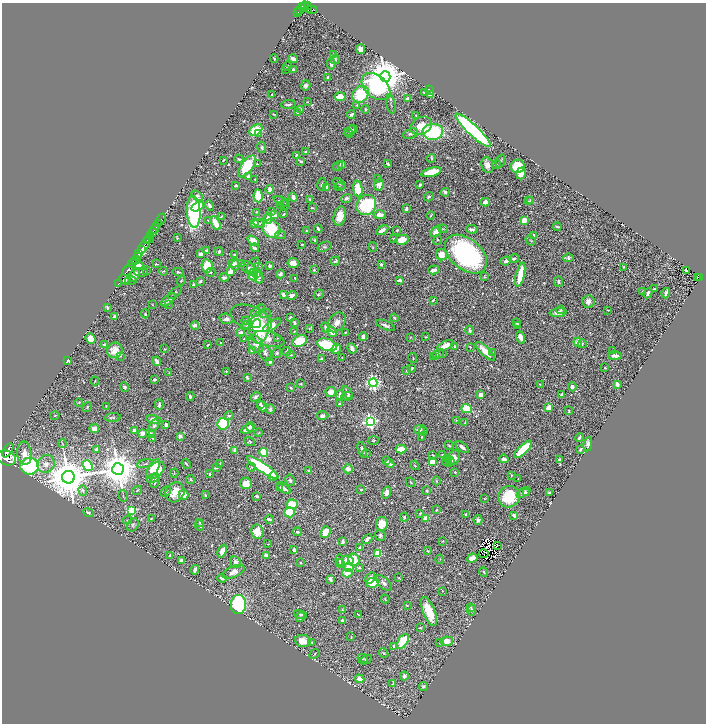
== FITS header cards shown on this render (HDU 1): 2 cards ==
NAXIS1  =                 1408
NAXIS2  =                 1443

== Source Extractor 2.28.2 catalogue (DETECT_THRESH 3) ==
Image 1408 x 1443 px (HDU 1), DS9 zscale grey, zoomed out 1/2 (1 PNG px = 2 x 2 image px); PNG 708 x 726 px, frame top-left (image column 1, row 1442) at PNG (2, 3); each listed source drawn as its Kron ellipse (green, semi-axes under 4 px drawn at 4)
Background 1.24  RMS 0.018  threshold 0.0549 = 3 sigma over >= 5 px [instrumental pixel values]
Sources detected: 865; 60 cannot appear on this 1/2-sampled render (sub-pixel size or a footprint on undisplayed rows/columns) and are neither listed nor drawn; of the other 805, the 500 brightest by FLUX_AUTO listed and drawn (305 fainter detections omitted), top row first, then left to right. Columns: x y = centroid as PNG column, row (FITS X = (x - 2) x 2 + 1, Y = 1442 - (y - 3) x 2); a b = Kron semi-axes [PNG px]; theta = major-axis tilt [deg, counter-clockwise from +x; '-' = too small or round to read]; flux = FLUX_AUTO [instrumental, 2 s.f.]
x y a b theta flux
305 6 5 3 - 660
307 6 4 2 - 620
302 7 2 2 - 540
300 10 3 2 - 360
308 10 2 1 - 67
311 10 6 2 -9 240
298 13 3 2 - 240
361 49 5 4 - 28
334 55 2 2 - 29
274 59 4 2 - 5.6
293 59 5 3 - 27
335 59 5 4 - 6.1
331 64 6 4 -89 17
287 66 5 2 - 3
285 69 4 2 - 3.9
293 70 3 2 - 9.6
327 77 4 3 - 7.1
385 77 5 5 - 15000
306 85 5 4 - 15
376 86 16 11 -41 570
430 90 4 2 - 4
424 92 2 2 - 4.5
360 94 9 7 46 200
272 95 4 2 - 5.3
431 95 3 3 - 30
340 97 5 3 - 100
407 99 3 3 - 14
307 102 3 2 - 3.8
391 104 9 3 -81 6.6
288 105 7 3 5 10
357 105 4 3 - 4
300 109 4 3 - 4.8
365 109 4 3 - 4.2
297 112 4 4 - 8.2
274 114 3 2 - 4.6
351 115 4 2 - 9.7
416 116 3 3 - 3.5
421 126 11 8 30 66
352 129 5 3 - 5.3
256 130 7 5 36 140
473 130 23 5 -43 1300
350 131 6 3 33 5.6
433 132 10 8 4 430
259 134 3 3 - 42
349 134 4 4 - 3.1
411 134 8 4 20 14
262 147 6 4 -77 11
305 151 2 2 - 4.7
296 155 3 2 - 4
431 158 4 3 - 3.8
239 159 4 2 - 6.7
223 160 3 2 - 3.2
301 161 3 2 - 9.5
500 161 7 2 70 4.7
257 164 3 2 - 3.2
342 164 4 4 - 17
388 164 4 2 - 8.2
496 164 5 3 - 4.7
487 165 8 5 -70 30
247 166 13 5 54 190
338 166 5 3 - 4.8
518 166 7 6 - 170
431 172 10 4 14 130
521 173 6 4 71 36
249 176 3 3 - 27
378 178 3 3 - 3.7
255 179 2 2 - 5.9
322 184 6 4 78 12
339 184 7 3 -35 3.8
379 184 6 5 - 31
236 185 3 2 - 13
420 185 4 3 - 7.7
327 187 4 3 - 16
339 187 5 3 - 4.6
270 189 4 3 - 34
358 189 8 4 -83 120
445 192 4 3 - 15
197 196 7 4 -36 25
258 196 6 4 -85 130
293 197 5 3 - 26
429 197 5 3 - 8
346 198 5 3 - 11
310 199 3 2 - 5.7
530 200 3 3 - 3.3
281 201 8 3 -30 12
529 201 3 2 - 3.1
485 202 4 3 - 37
285 204 5 3 - 4.2
209 205 5 3 - 12
366 205 10 9 - 380
280 206 4 3 - 3.6
197 207 6 4 29 54
312 208 3 2 - 3.9
406 209 4 2 - 15
194 212 16 7 -87 650
256 212 2 2 - 4.6
272 212 3 3 - 6.9
284 214 3 2 - 4.4
275 215 3 3 - 47
380 215 6 4 -2 33
431 215 4 1 - 3.9
340 216 10 6 77 53
221 217 4 2 - 3.8
268 218 5 4 - 23
161 219 6 2 64 160
209 220 4 3 - 12
524 220 4 3 - 65
159 223 2 1 - 300
216 223 7 3 -63 81
254 223 4 3 - 42
259 223 6 4 -16 8.9
156 227 3 2 - 380
557 227 4 2 - 8
271 229 10 8 -47 200
318 229 4 2 - 13
443 229 4 3 - 3.9
472 229 6 2 -9 13
154 230 2 2 - 450
382 230 6 3 29 24
397 230 4 3 - 6.2
306 231 2 2 - 3.9
436 231 7 4 49 32
153 233 4 3 - 1500
151 235 2 2 - 750
280 235 5 3 - 5.6
534 235 4 3 - 7.4
177 238 3 3 - 3.6
149 239 5 2 - 2500
394 239 3 3 - 4.3
147 240 4 2 - 2800
253 240 6 4 -33 35
315 240 2 2 - 10
402 240 6 5 - 68
438 240 5 4 - 5
531 241 5 3 - 4
302 244 2 2 - 5.4
144 246 9 3 60 2900
324 247 7 5 19 8.3
373 247 5 3 - 3.1
255 248 4 2 - 14
141 249 3 2 - 1100
207 251 4 3 - 13
219 252 4 3 - 8.9
139 254 3 2 - 2000
201 254 4 3 - 22
466 254 24 15 -40 860
235 255 3 3 - 5.4
442 255 6 5 - 52
137 257 4 1 - 350
568 258 5 4 - 12
514 259 5 3 - 7.9
136 260 4 2 - 600
335 261 5 3 - 11
506 261 5 3 - 22
133 263 5 2 - 1900
234 263 5 3 - 17
293 263 5 5 - 27
156 264 3 2 - 3.2
241 264 3 3 - 3.6
139 265 4 3 - 23
235 265 5 3 - 31
253 265 8 5 58 15
381 265 3 2 - 19
207 266 6 5 - 130
259 266 4 3 - 4.4
270 266 4 3 - 14
624 267 3 3 - 3.2
249 268 9 5 -42 17
128 270 7 2 49 1900
146 270 4 3 - 3.7
314 270 4 2 - 7.7
434 270 5 3 - 27
686 270 3 2 - 4
163 271 4 2 - 5
231 271 4 3 - 47
141 272 6 3 -2 4.9
178 272 5 3 - 5.8
210 272 5 4 - 6.9
257 273 3 3 - 13
280 274 4 3 - 9.8
135 275 7 4 68 32
253 275 6 5 - 130
520 275 12 4 77 130
259 277 6 3 -89 13
484 277 3 2 - 4
698 277 2 2 - 95
700 277 4 2 - 93
224 278 5 3 - 13
295 278 3 2 - 4.9
125 280 6 3 -48 20
131 280 6 3 -4 5.7
399 280 4 2 - 14
181 281 5 4 - 4.3
200 281 4 3 - 7.4
558 282 5 3 - 12
118 284 2 1 - 38
194 285 4 3 - 6.8
654 289 3 2 - 7.8
642 291 2 2 - 4.3
175 293 8 4 44 7.9
648 293 5 3 - 19
666 293 5 2 - 14
319 294 5 4 - 7
283 295 3 3 - 21
292 295 5 3 - 17
168 300 9 4 40 21
433 300 3 2 - 5.6
588 301 6 6 - 18
168 304 3 3 - 3.8
153 305 3 2 - 3.1
107 307 3 2 - 9
561 310 4 2 - 6.2
608 310 4 2 - 3.8
258 311 8 4 40 14
558 312 8 4 5 35
265 313 6 4 8 8.1
145 314 4 4 - 5.6
114 317 3 3 - 10
251 318 22 12 -22 42
290 318 3 2 - 5.9
394 318 4 3 - 4.8
226 319 7 5 -15 25
246 321 4 3 - 9.1
337 322 11 8 54 35
517 322 3 2 - 7.3
295 323 4 3 - 12
256 324 5 4 - 37
195 325 4 3 - 13
247 325 5 3 - 3.8
272 325 10 4 34 59
386 325 10 3 -23 14
517 325 3 2 - 6.9
259 327 16 9 82 240
326 327 5 3 - 8.2
309 328 4 2 - 3.4
470 330 4 3 - 12
294 331 2 2 - 4.6
241 332 4 3 - 16
332 332 5 4 - 39
345 332 3 2 - 5.5
363 336 4 3 - 19
410 337 4 3 - 3.2
426 337 4 3 - 3.7
520 337 6 3 -69 31
90 338 5 4 - 52
278 338 4 3 - 3.2
244 339 4 3 - 3.5
268 339 16 7 -13 59
300 341 8 5 28 120
578 342 4 4 - 35
220 343 2 2 - 4.3
104 344 3 3 - 11
256 344 9 6 -57 35
582 344 4 2 - 4.3
208 345 4 2 - 5.3
327 345 10 6 -17 230
445 346 9 3 25 48
454 346 4 2 - 4.1
470 347 3 2 - 4
352 348 5 3 - 17
165 349 3 3 - 3.4
336 349 5 3 - 30
115 350 8 7 - 54
252 350 3 3 - 19
287 351 4 2 - 6.3
485 351 12 4 -44 59
613 351 4 3 - 4.6
265 353 9 5 -63 16
277 353 5 4 - 6.2
492 353 4 2 - 8
438 354 6 3 27 4.6
442 354 3 3 - 3
291 355 4 2 - 4.9
120 356 4 3 - 4.3
615 356 7 3 0 23
433 357 4 3 - 3.8
342 358 3 2 - 3
413 358 5 2 - 3.3
322 359 4 2 - 9.9
68 361 4 3 - 6.5
157 361 4 3 - 26
270 362 4 3 - 10
412 368 4 3 - 8.3
605 368 3 3 - 4.2
226 371 2 2 - 4.6
407 371 3 2 - 8.2
169 373 4 3 - 3.3
247 377 4 2 - 9.3
154 379 3 3 - 8
95 381 4 2 - 3.1
373 383 4 4 - 1200
301 384 3 3 - 5
540 384 2 2 - 4
617 384 4 3 - 46
124 387 5 4 - 9.2
572 387 5 4 - 15
291 388 2 2 - 7.4
331 392 5 5 - 42
347 392 7 3 -56 11
481 394 3 3 - 24
340 395 4 3 - 25
562 395 3 3 - 19
190 396 4 3 - 11
347 396 6 3 10 11
256 397 5 3 - 11
79 402 4 3 - 3
159 404 5 3 - 13
260 404 3 2 - 7.3
340 404 4 3 - 15
106 406 4 3 - 3.9
262 406 5 4 - 27
87 407 5 3 - 4.2
549 408 4 3 - 73
270 409 5 3 - 8
467 409 5 4 - 140
569 411 4 2 - 3.8
55 416 4 3 - 3.4
229 416 5 3 - 8.2
322 416 6 4 0 14
113 417 8 4 4 8
154 419 7 4 -13 27
456 420 4 2 - 3
370 421 4 4 - 1300
465 422 4 3 - 3.5
223 424 6 5 - 250
154 425 6 4 63 10
166 425 3 2 - 18
250 427 5 3 - 27
94 428 5 3 - 34
247 429 7 3 28 23
420 429 5 4 - 20
134 430 3 3 - 25
423 431 4 3 - 5.3
142 433 4 3 - 26
150 433 5 4 - 9.1
259 433 4 2 - 3.3
153 434 3 3 - 3.4
180 436 4 3 - 11
422 437 3 3 - 3.7
579 437 5 3 - 11
153 438 3 3 - 3.3
373 440 5 4 - 6.5
250 442 6 4 -18 5.9
62 444 4 2 - 3.1
588 444 7 4 81 17
449 445 5 3 - 5.3
462 447 8 3 -40 17
401 449 5 4 - 67
523 449 11 4 45 180
581 449 3 2 - 8.4
8 450 8 4 58 6500
96 450 3 3 - 20
235 450 3 2 - 34
362 450 8 3 -70 12
264 452 4 4 - 200
24 453 12 7 -83 52
367 453 4 3 - 3
433 455 3 2 - 3.9
442 455 3 2 - 3.4
7 458 10 7 -21 12000
454 458 7 5 68 40
448 459 4 3 - 3.4
504 459 5 3 - 19
559 459 2 2 - 14
386 461 3 2 - 12
432 462 4 4 - 54
447 462 5 3 - 6.2
450 462 4 3 - 6.5
46 464 9 8 - 41
145 464 8 3 10 7.6
186 464 5 2 - 6.5
220 464 3 2 - 5.8
390 464 5 3 - 15
414 465 5 3 - 3
30 466 9 8 - 430
88 466 6 4 -49 260
216 467 4 2 - 12
251 467 4 3 - 3.9
263 468 19 4 -34 500
118 469 6 6 - 14000
153 469 10 5 61 97
348 469 5 4 - 26
155 470 11 7 41 190
309 471 3 3 - 9
455 472 3 2 - 4.8
174 473 4 2 - 3
209 474 3 2 - 4.5
512 475 4 3 - 5.6
273 476 5 3 - 30
68 477 6 6 - 21000
153 478 6 3 21 6.7
190 479 4 2 - 5.3
518 479 2 2 - 4.5
290 480 6 5 - 12
155 481 7 2 77 11
437 481 4 3 - 3.4
411 482 5 3 - 3.3
246 483 6 5 - 62
280 488 3 2 - 3.8
284 488 8 3 -37 19
83 490 5 4 - 5.7
137 490 5 3 - 5
361 490 3 2 - 5.4
427 491 2 2 - 10
165 492 6 3 43 9.9
175 492 10 9 - 67
387 492 6 4 73 25
523 492 8 4 32 14
527 493 2 2 - 4.4
549 493 3 2 - 9.3
183 495 5 5 - 55
205 495 3 2 - 5
123 496 6 2 -75 3.9
257 496 4 3 - 8.1
509 497 11 10 - 210
485 499 3 3 - 4
292 504 5 5 - 130
132 510 3 3 - 300
436 510 2 2 - 3.7
290 512 5 5 - 170
88 513 5 4 - 8
420 514 4 3 - 4.4
465 514 3 2 - 4.4
514 515 4 3 - 8.2
404 517 4 3 - 5.7
426 518 4 4 - 47
151 519 3 2 - 3.1
269 519 4 3 - 17
127 520 5 3 - 4.2
478 520 5 4 - 13
200 522 3 2 - 3.4
382 524 7 6 - 69
133 525 7 5 60 9
200 526 5 3 - 8.5
257 532 7 6 - 49
297 532 4 3 - 7.6
325 532 6 4 67 58
380 535 5 5 - 8.8
367 539 5 3 - 22
343 541 3 2 - 16
443 541 3 2 - 3.4
268 544 3 2 - 3
497 545 2 1 - 4.4
360 547 4 2 - 14
294 550 4 2 - 9.7
222 551 7 3 70 49
428 551 4 3 - 3.1
378 554 3 3 - 190
484 554 4 1 - 6.6
170 555 4 3 - 4.5
266 555 4 3 - 15
472 558 5 4 - 39
440 559 4 3 - 3.4
181 560 4 3 - 13
340 560 5 3 - 12
348 560 6 4 -12 53
354 560 6 5 - 100
236 562 6 5 - 21
300 563 2 2 - 5
340 563 4 3 - 3.9
349 567 5 4 - 59
359 567 3 3 - 5.4
195 570 5 2 - 15
234 572 12 5 24 32
484 572 5 3 - 6.4
347 573 5 4 - 66
222 578 5 3 - 9.9
370 578 6 3 61 13
398 578 2 2 - 3
330 579 4 3 - 17
373 583 6 4 11 110
384 583 10 5 -46 15
443 591 4 3 - 3.2
385 599 4 2 - 3.6
238 604 9 7 85 540
407 605 3 2 - 3
470 607 3 2 - 3.9
342 609 4 3 - 3.1
472 610 5 3 - 4.1
429 611 15 6 -68 100
301 614 7 3 -13 7.6
358 615 4 2 - 3.1
300 617 5 2 - 5.4
342 621 4 3 - 14
420 628 2 2 - 4.7
351 637 3 3 - 4
303 641 8 6 -9 57
403 641 8 4 58 200
447 641 6 4 8 57
312 642 3 2 - 3.6
440 643 3 3 - 3.2
394 646 4 3 - 5.5
384 653 5 3 - 5.1
315 654 5 2 - 3.7
363 658 5 4 - 4.1
366 660 6 3 26 4.6
404 676 4 3 - 14
360 679 5 4 - 32
393 684 4 3 - 11
423 686 5 4 - 12
At the frame edge (FLAGS 8, measured only in part): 1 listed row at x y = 7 458
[305 fainter detections neither listed nor drawn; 60 sub-pixel or undisplayed-footprint detections neither listed nor drawn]